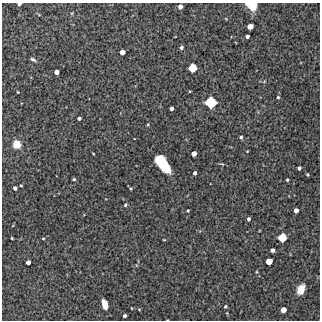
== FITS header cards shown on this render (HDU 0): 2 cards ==
NAXIS1  =                  318 / Axis length
NAXIS2  =                  318 / Axis length

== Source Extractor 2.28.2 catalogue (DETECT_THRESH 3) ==
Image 318 x 318 px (HDU 0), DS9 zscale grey, 1 PNG px = 1 image px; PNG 322 x 322 px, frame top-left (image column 1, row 318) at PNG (2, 3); no overlay
Background 4940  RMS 280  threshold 846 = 3 sigma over >= 5 px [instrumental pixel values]
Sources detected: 48; all 48 listed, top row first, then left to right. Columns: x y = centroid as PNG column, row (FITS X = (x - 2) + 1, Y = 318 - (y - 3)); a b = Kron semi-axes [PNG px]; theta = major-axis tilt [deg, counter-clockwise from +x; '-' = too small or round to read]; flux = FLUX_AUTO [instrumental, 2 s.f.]
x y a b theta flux
19 4 4 3 - 2.9e+04
251 5 9 6 -27 4.4e+05
180 7 5 5 - 5.7e+04
39 15 5 3 - 1.6e+04
250 26 5 4 - 1.8e+05
247 37 4 3 - 5.3e+04
181 48 4 3 - 3.6e+04
122 52 4 4 - 1.3e+05
33 59 6 3 -31 3.8e+04
192 68 6 6 - 3.8e+05
56 72 4 4 - 1.0e+05
18 92 3 2 - 1.5e+04
278 97 4 4 - 2.8e+04
211 102 8 8 - 6.4e+05
171 108 4 3 - 6.2e+04
79 118 4 3 - 4.7e+04
148 124 4 3 - 1.8e+04
241 137 4 4 - 3.3e+04
17 144 8 8 - 2.5e+05
247 151 3 3 - 1.3e+04
93 153 3 2 - 1.3e+04
194 153 4 4 - 1.1e+05
163 163 17 7 -52 1.3e+06
299 168 4 3 - 4.4e+04
195 173 4 3 - 5.5e+04
307 175 3 3 - 2.1e+04
74 179 3 3 - 2.6e+04
287 180 3 3 - 2.7e+04
21 185 4 3 - 1.5e+04
15 188 4 4 - 4.5e+04
125 205 5 4 - 2.5e+04
188 210 3 3 - 2.3e+04
296 210 4 4 - 9.3e+04
249 219 4 3 - 4.2e+04
282 237 6 6 - 4.0e+05
12 238 3 2 - 1.8e+04
43 239 3 2 - 1.6e+04
164 240 4 2 - 1.3e+04
272 250 4 4 - 7.1e+04
269 261 5 5 - 2.2e+05
28 262 4 4 - 9.3e+04
301 289 9 6 64 2.5e+05
105 304 8 5 -70 2.5e+05
225 306 3 3 - 2.6e+04
131 308 3 2 - 1.1e+04
139 309 4 2 - 1.4e+04
283 310 5 4 - 1.5e+05
125 316 3 3 - 5.4e+04
At the frame edge (FLAGS 8, measured only in part): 2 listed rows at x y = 19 4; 251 5